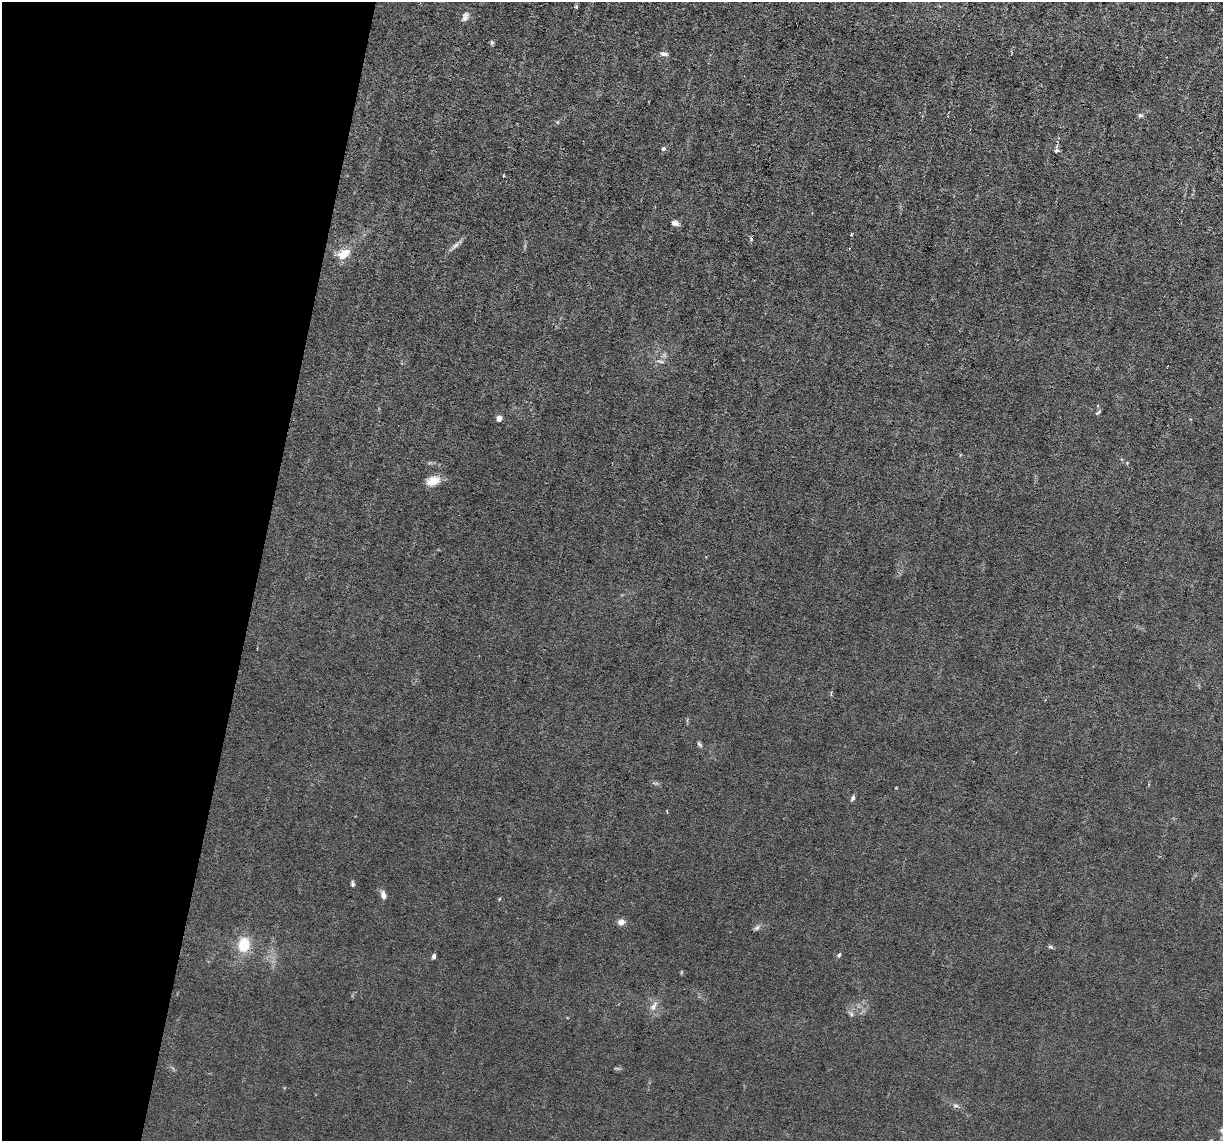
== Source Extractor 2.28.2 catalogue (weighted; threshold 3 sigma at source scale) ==
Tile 9 of 4 x 4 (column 1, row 3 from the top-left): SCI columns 1-1221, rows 1375-2513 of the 4883 x 4908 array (HDU 1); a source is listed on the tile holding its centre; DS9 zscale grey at full resolution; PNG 1225 x 1143 px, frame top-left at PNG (2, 2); no overlay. Shown black and unused: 21% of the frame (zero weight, under 3 of 6 exposures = <1% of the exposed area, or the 3 px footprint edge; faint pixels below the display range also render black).
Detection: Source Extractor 2.28.2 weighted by HDU 2 'WHT'; one run over the whole footprint, this tile lists its part. Background 0.0122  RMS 0.0026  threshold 0.0108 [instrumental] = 3 sigma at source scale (4.09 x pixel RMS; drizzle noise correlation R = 1.36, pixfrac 0.8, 0.05/0.05 arcsec/px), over >= 5 px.
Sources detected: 36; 1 too faint to see at this stretch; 1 cosmic-ray / hot-pixel residue — not listed; the other 34 listed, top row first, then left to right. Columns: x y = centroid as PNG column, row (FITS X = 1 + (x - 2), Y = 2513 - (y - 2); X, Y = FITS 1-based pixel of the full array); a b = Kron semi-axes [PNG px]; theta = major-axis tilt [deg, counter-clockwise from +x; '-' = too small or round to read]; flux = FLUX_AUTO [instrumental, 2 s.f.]
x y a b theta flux
465 17 14 7 68 1.2
492 42 6 5 - 0.43
664 54 11 5 -9 0.87
1140 115 8 5 -12 0.51
557 122 5 5 - 0.34
663 149 6 5 - 0.76
1056 151 5 4 - 1.3
503 176 4 2 - 0.23
675 223 9 7 -13 1.1
851 235 4 3 - 0.2
455 246 16 6 42 1.2
344 254 16 10 27 4.6
661 361 12 4 -11 0.73
1098 412 9 4 44 0.42
499 418 4 4 - 2.6
433 481 17 11 18 3.3
831 693 5 4 - 0.38
699 744 9 3 -57 0.46
896 788 3 2 - 0.18
853 798 7 5 69 0.6
353 884 6 4 -83 0.55
383 895 9 6 -72 1.4
499 899 5 3 - 0.24
621 922 7 6 - 1.6
757 928 11 5 37 0.72
244 945 18 14 82 7
1050 947 8 4 -8 0.42
839 955 7 5 59 0.48
434 957 6 4 77 0.64
681 972 6 4 -73 0.27
654 1006 16 9 61 2
851 1013 10 6 -53 0.75
617 1068 7 4 0 0.42
956 1105 9 7 -22 0.84